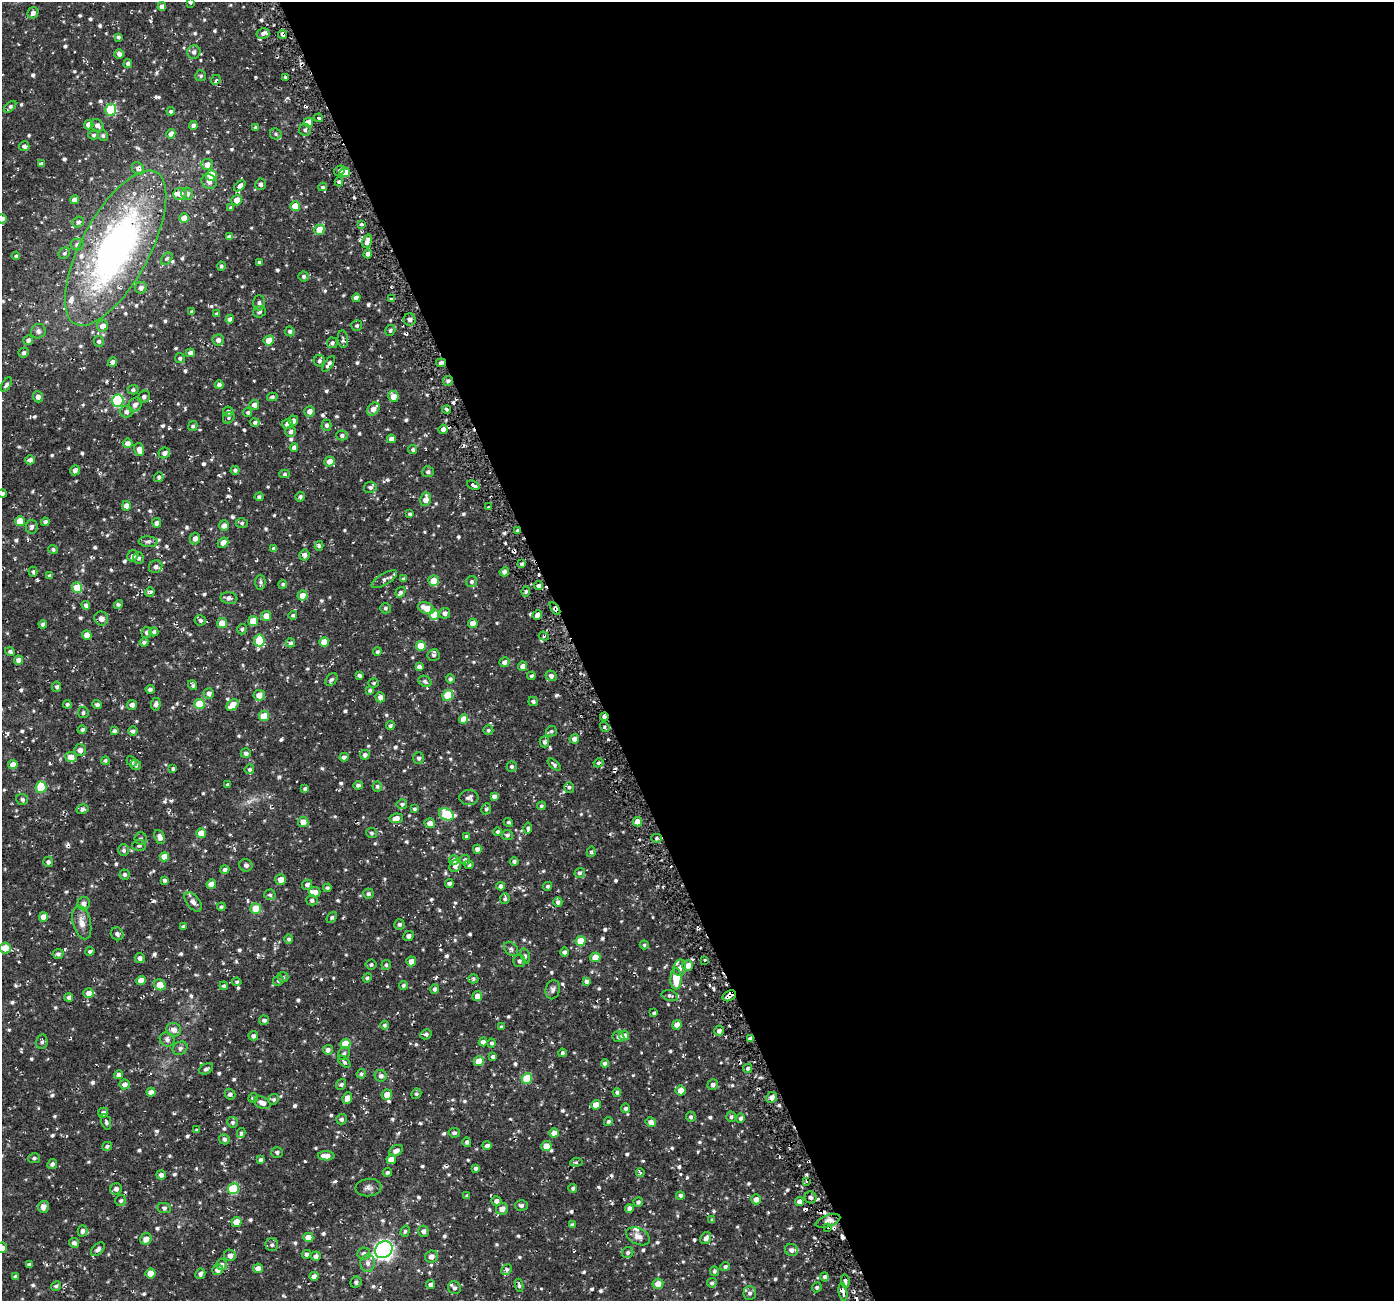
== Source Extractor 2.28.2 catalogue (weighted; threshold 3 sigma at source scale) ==
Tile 8 of 4 x 4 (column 4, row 2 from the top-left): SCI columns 4202-5593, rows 2691-3989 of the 5621 x 5436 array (HDU 1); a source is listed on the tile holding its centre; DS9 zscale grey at full resolution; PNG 1396 x 1303 px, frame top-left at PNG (2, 2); each listed source drawn as its Kron ellipse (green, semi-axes under 4 px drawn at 4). Shown black and unused: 59% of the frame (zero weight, under 2 of 3 exposures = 2% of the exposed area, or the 3 px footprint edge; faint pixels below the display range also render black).
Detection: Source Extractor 2.28.2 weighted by HDU 2 'WHT'; one run over the whole footprint, this tile lists its part. Background 0.0287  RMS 0.0075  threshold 0.034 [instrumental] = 3 sigma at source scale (4.5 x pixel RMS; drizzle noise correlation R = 1.50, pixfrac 1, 0.0396/0.0396 arcsec/px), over >= 5 px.
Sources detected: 825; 1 too faint to see at this stretch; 10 cosmic-ray / hot-pixel residue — neither listed nor drawn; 16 inside a brighter listed object's ellipse — not listed separately; of the other 798, all 500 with FLUX_AUTO >= 1.28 (the completeness limit of this list) listed and drawn (298 fainter detections not listed), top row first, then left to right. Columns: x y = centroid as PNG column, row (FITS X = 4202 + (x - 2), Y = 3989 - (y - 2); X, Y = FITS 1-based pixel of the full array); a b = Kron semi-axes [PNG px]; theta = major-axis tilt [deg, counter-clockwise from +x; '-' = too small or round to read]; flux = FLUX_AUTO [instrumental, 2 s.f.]
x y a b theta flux
190 2 4 3 - 1.4
162 6 4 4 - 3.8
33 13 6 5 - 2.8
263 33 6 5 - 2.2
282 34 5 3 - 2.1
118 37 4 3 - 1.5
194 52 7 6 - 2.8
119 54 4 4 - 2.7
128 63 4 4 - 2
201 76 5 5 - 1.3
286 77 4 3 - 2.2
216 80 5 3 - 1.5
10 107 7 4 42 1.5
111 110 5 5 - 42
171 111 4 4 - 1.7
319 118 4 3 - 2
308 122 5 4 - 11
89 125 5 4 - 5.9
97 125 7 5 -44 3
193 125 4 4 - 2.6
255 127 4 3 - 1.5
305 130 6 5 - 1.8
171 134 5 4 - 4.5
276 134 6 5 - 1.4
93 135 5 4 - 1.4
103 136 5 5 - 1.5
24 146 5 5 - 1.8
41 164 4 4 - 2.7
207 165 5 5 - 5.1
138 169 7 5 -51 2.6
340 170 6 4 34 2
345 172 5 5 - 13
211 175 5 5 - 17
209 182 8 7 - 3.6
339 182 4 4 - 1.3
260 184 6 5 - 2.2
240 186 6 4 41 3.7
323 187 4 3 - 1.3
180 194 7 6 - 6.9
187 194 6 6 - 2.4
75 200 4 4 - 4.2
237 200 5 5 - 7.1
295 206 5 5 - 16
231 208 4 4 - 1.3
184 218 5 4 - 7.9
2 219 4 4 - 2.4
78 222 6 5 - 1.7
361 224 3 3 - 1.9
319 230 5 5 - 13
229 237 4 4 - 2.1
367 241 7 5 75 4.4
77 245 6 6 - 2.3
116 248 86 34 62 270
64 253 6 5 - 1.5
368 254 4 4 - 3.2
16 256 4 4 - 1.4
167 259 7 5 48 1.4
259 262 3 3 - 1.4
221 266 4 4 - 1.4
304 276 5 5 - 1.9
141 288 6 5 - 2.9
356 298 4 4 - 3.6
391 299 3 3 - 2.5
259 303 7 6 - 2.2
192 312 4 3 - 1.7
259 312 6 5 - 2
217 314 4 4 - 1.5
230 319 4 4 - 3.2
410 320 6 6 - 2.5
103 326 6 5 - 5
357 326 5 5 - 1.4
390 330 6 5 - 1.5
38 331 8 7 - 2.5
290 331 5 4 - 1.7
343 339 9 5 -84 1.7
28 340 5 4 - 2.4
218 340 5 5 - 3.1
269 340 5 5 - 8.3
99 341 5 5 - 1.7
332 343 5 5 - 2
24 353 5 5 - 1.8
190 353 4 4 - 3.7
180 358 5 5 - 1.7
319 361 6 5 - 1.9
113 362 4 4 - 2.9
441 363 5 4 - 1.6
329 364 9 4 55 2.3
448 381 5 5 - 1.8
6 384 8 4 58 1.8
219 385 4 4 - 2.6
133 390 5 5 - 1.4
393 396 5 5 - 6.9
38 397 6 5 - 2.8
144 397 6 5 - 2.3
272 397 5 4 - 1.5
118 401 6 6 - 70
135 405 8 6 51 3.4
254 405 5 5 - 3.9
373 409 7 5 48 5.6
447 410 4 3 - 1.6
310 411 5 5 - 3.5
127 412 7 6 - 3.2
228 412 5 5 - 2.3
248 412 4 4 - 1.4
229 418 6 5 - 1.4
293 421 5 4 - 2.9
255 422 4 4 - 1.9
287 424 6 5 - 4.1
326 425 5 5 - 2.2
193 426 5 4 - 1.6
443 429 4 4 - 3.3
291 431 5 5 - 2.1
342 435 5 5 - 1.9
391 439 4 4 - 3.4
128 443 5 5 - 3.9
294 447 4 4 - 2.5
139 449 6 5 - 4.3
413 450 4 4 - 1.6
164 453 6 5 - 2.6
30 460 5 4 - 2.8
329 461 5 5 - 5.3
75 470 5 4 - 3.5
235 470 4 4 - 1.6
428 472 6 5 - 1.9
285 474 5 4 - 1.3
159 477 5 4 - 1.5
473 485 6 3 -25 2.4
370 487 6 5 - 2
2 493 4 4 - 1.9
259 497 4 4 - 1.7
300 497 5 4 - 1.8
426 499 7 5 82 5.7
126 506 5 4 - 5.5
488 506 3 2 - 1.4
410 514 3 3 - 1.4
20 521 5 5 - 14
45 522 4 4 - 2
157 523 5 4 - 2.5
242 523 6 5 - 1.5
224 526 5 5 - 3.8
32 527 7 6 - 2.2
517 531 4 4 - 1.5
195 538 6 5 - 4.1
148 542 9 5 -4 1.9
223 543 6 4 41 3.7
319 546 5 4 - 1.6
274 548 4 3 - 1.8
53 549 5 4 - 1.7
304 555 5 5 - 3.2
133 556 6 5 - 2.7
139 558 5 5 - 1.8
522 564 4 3 - 1.5
156 567 7 6 - 2.3
33 572 5 4 - 1.3
504 572 5 4 - 3.5
50 576 4 4 - 1.4
384 579 14 5 30 2.7
403 579 4 4 - 1.5
434 581 5 5 - 12
260 582 7 5 -89 1.7
472 582 6 5 - 1.8
283 584 4 4 - 1.3
538 585 4 4 - 2
77 588 5 5 - 16
526 591 5 4 - 1.4
150 592 5 4 - 1.6
401 592 5 4 - 1.5
302 595 5 5 - 6.9
229 598 8 6 -7 2.2
118 604 5 4 - 1.6
86 605 4 4 - 2.2
385 608 5 5 - 1.5
426 608 8 5 -23 9.5
555 608 7 3 -57 2.3
445 613 5 5 - 2.8
293 615 4 4 - 1.4
434 615 5 5 - 13
537 615 5 4 - 4.3
266 616 5 5 - 7.3
101 619 7 6 - 4.4
200 620 6 5 - 1.9
253 621 5 5 - 11
222 623 5 5 - 10
473 623 4 4 - 6.9
43 624 4 4 - 2.6
242 629 5 4 - 1.6
147 632 5 5 - 1.9
154 632 4 4 - 1.8
87 635 5 4 - 5.8
544 636 5 4 - 1.4
259 641 6 5 - 28
144 642 4 4 - 1.7
324 642 5 4 - 9
290 643 5 4 - 1.6
421 646 5 5 - 13
10 652 5 4 - 1.6
377 652 4 4 - 1.4
434 655 6 6 - 1.7
18 660 4 4 - 3.9
504 662 5 5 - 3.2
522 666 5 4 - 3.5
419 667 4 4 - 3.2
359 675 4 3 - 1.8
531 676 4 4 - 1.4
551 676 5 5 - 2.7
331 679 7 5 50 2
450 679 4 4 - 1.7
425 681 7 5 -32 1.9
374 683 5 4 - 1.3
193 685 5 3 - 1.4
57 687 5 4 - 1.7
150 689 4 4 - 2
370 690 4 4 - 1.6
209 693 5 5 - 3.1
259 695 6 5 - 6.2
448 695 5 5 - 21
380 697 5 4 - 3.7
533 701 5 4 - 1.5
67 704 4 4 - 1.4
156 704 6 5 - 2
199 704 5 5 - 22
97 705 5 4 - 2
132 705 5 5 - 3.2
233 705 7 4 40 11
83 713 5 5 - 1.6
264 716 5 5 - 15
604 717 4 3 - 2.5
464 719 5 4 - 8.5
390 726 4 4 - 1.4
605 727 5 3 - 4.5
82 730 4 4 - 1.7
488 730 5 5 - 1.4
114 731 4 3 - 2
133 731 5 4 - 2
551 731 5 5 - 1.4
574 739 5 4 - 2.8
544 742 5 5 - 1.7
80 750 6 6 - 3.5
246 753 5 5 - 2
365 755 5 5 - 2.5
71 757 6 5 - 7.1
344 757 4 4 - 2.3
419 758 6 5 - 2
105 760 4 4 - 1.3
132 761 6 4 -41 1.5
598 763 5 4 - 1.5
13 764 5 4 - 4.8
136 765 5 5 - 2.1
554 765 8 4 -42 1.7
512 766 5 5 - 1.4
173 769 4 4 - 1.3
249 769 5 4 - 1.7
228 785 4 3 - 1.4
358 785 5 4 - 2
377 786 5 5 - 1.3
41 787 6 5 - 25
569 787 5 5 - 1.4
305 789 3 3 - 1.5
494 796 4 4 - 2.8
469 798 9 7 0 2.9
22 799 6 5 - 1.8
402 804 5 5 - 1.5
541 806 4 4 - 1.3
82 809 6 4 15 1.9
414 809 4 4 - 1.4
486 809 6 5 - 1.6
446 814 7 5 -27 34
396 818 7 4 8 4.4
303 822 5 5 - 6.3
508 822 5 3 - 1.3
637 822 5 4 - 7.5
430 823 5 5 - 4.2
528 828 5 4 - 1.7
497 832 4 4 - 1.4
201 833 5 5 - 10
371 833 5 5 - 1.4
507 835 5 5 - 1.7
466 836 4 4 - 1.3
160 837 7 5 -66 3.1
656 838 5 4 - 1.5
141 839 6 6 - 1.7
139 845 6 5 - 1.7
477 849 4 4 - 3.5
124 850 6 5 - 1.7
591 852 5 4 - 1.4
164 857 4 4 - 8.1
454 860 5 5 - 2.8
465 860 5 5 - 2.1
514 861 4 4 - 1.5
48 862 5 5 - 2.1
246 865 6 6 - 2.4
469 865 4 4 - 1.5
455 866 6 5 - 2.9
225 870 4 4 - 2.2
580 873 5 4 - 1.7
125 874 5 5 - 1.6
164 880 4 4 - 1.8
281 880 5 5 - 5.5
449 883 4 3 - 1.8
211 884 5 4 - 5.2
307 885 5 5 - 2.7
501 886 4 4 - 2.8
548 886 4 4 - 1.5
327 888 4 4 - 1.5
315 892 5 5 - 4.4
368 894 5 5 - 1.7
270 895 6 5 - 1.5
505 898 5 4 - 1.6
312 900 6 5 - 1.7
193 902 11 6 -50 3.8
558 902 5 4 - 2
84 903 7 6 - 3.6
221 907 4 4 - 1.4
256 908 5 5 - 15
43 917 5 4 - 5.7
332 917 6 4 51 1.4
82 922 17 9 -75 6.6
399 924 5 5 - 1.8
183 926 4 4 - 1.3
117 934 7 6 - 1.9
409 936 5 5 - 2.3
289 939 5 4 - 1.6
581 941 5 5 - 17
644 945 4 4 - 1.3
5 948 6 5 - 9.5
511 949 8 6 -45 1.8
90 951 4 3 - 1.5
564 952 4 4 - 1.7
58 954 5 5 - 1.7
525 956 8 4 -74 1.5
595 957 5 4 - 11
140 958 5 5 - 2.3
705 960 3 3 - 1.3
411 961 5 5 - 5.8
519 961 6 6 - 1.9
371 965 5 5 - 1.5
386 965 5 4 - 1.5
688 966 5 5 - 6.4
680 968 8 6 79 3.1
283 977 5 5 - 1.3
367 978 5 4 - 1.5
473 979 5 4 - 1.3
676 979 11 5 89 19
141 980 5 4 - 6.5
278 981 5 5 - 1.4
586 981 4 4 - 2.2
237 982 4 4 - 1.3
160 985 6 5 - 10
403 985 4 4 - 1.4
224 986 4 4 - 1.3
435 989 4 4 - 2.1
553 990 10 7 77 2.5
89 993 5 5 - 5.1
477 996 5 5 - 5
670 996 8 5 -15 1.7
729 996 7 5 28 6.7
69 997 4 4 - 2
654 1013 4 3 - 1.5
264 1020 5 4 - 1.9
385 1025 4 4 - 1.5
677 1025 5 4 - 5.9
501 1027 4 3 - 1.4
174 1030 7 6 - 4.2
719 1031 5 5 - 2.6
426 1034 6 5 - 2.1
253 1036 5 4 - 2
624 1036 5 5 - 4.6
618 1037 6 5 - 2.1
167 1039 8 6 -35 2.7
750 1039 4 4 - 3.3
42 1042 7 5 82 1.6
483 1042 4 4 - 2.6
492 1043 4 4 - 1.3
345 1044 5 5 - 16
180 1048 8 6 32 2.2
328 1050 5 5 - 2.5
562 1053 4 4 - 1.3
344 1054 7 5 54 1.7
493 1056 4 4 - 1.8
479 1061 5 5 - 11
344 1062 7 4 -45 1.5
605 1063 4 4 - 2.8
748 1068 5 4 - 1.4
206 1069 7 5 28 1.8
361 1074 5 4 - 1.4
118 1075 4 4 - 3
381 1076 6 6 - 2.5
527 1078 5 5 - 28
125 1084 5 5 - 3.5
341 1084 6 4 53 1.3
713 1085 5 5 - 2.3
681 1090 5 5 - 6.3
151 1092 4 4 - 4.6
617 1092 4 4 - 1.6
230 1094 5 5 - 1.9
416 1094 5 5 - 1.4
387 1095 5 5 - 7
772 1097 5 5 - 4.2
253 1098 5 4 - 1.6
347 1098 6 4 67 5.9
274 1099 5 5 - 1.5
262 1103 9 5 -22 4.3
596 1105 5 4 - 8.1
626 1108 5 5 - 1.6
103 1113 5 4 - 2.2
691 1117 5 4 - 1.7
731 1117 5 4 - 1.6
741 1118 5 4 - 2.1
341 1119 5 5 - 1.7
608 1121 4 4 - 1.4
106 1122 8 4 -70 1.8
233 1122 5 5 - 1.6
651 1122 5 5 - 3.4
197 1130 4 4 - 1.4
241 1133 5 4 - 1.6
454 1133 6 4 -12 1.7
554 1133 4 4 - 7
224 1139 5 5 - 1.9
467 1142 5 4 - 1.4
487 1145 4 4 - 2.9
107 1146 5 4 - 1.6
546 1146 5 5 - 8.2
396 1151 7 5 29 3.2
277 1152 6 5 - 1.4
326 1156 8 4 -1 5.8
34 1158 6 5 - 1.5
391 1159 5 4 - 7.5
261 1160 4 4 - 1.6
576 1162 6 4 7 1.5
52 1164 5 4 - 1.8
475 1168 4 4 - 1.6
387 1172 4 4 - 1.4
640 1173 4 4 - 1.7
161 1175 5 4 - 2.6
806 1181 3 3 - 1.3
368 1188 13 8 7 3.2
573 1188 4 4 - 1.5
116 1189 6 5 - 2.6
233 1189 5 5 - 39
680 1195 4 4 - 2.1
467 1196 4 3 - 1.3
810 1197 6 6 - 2.8
756 1199 5 4 - 4.2
121 1201 5 5 - 1.4
496 1201 5 4 - 2.8
799 1201 4 4 - 4.7
638 1202 5 4 - 1.8
521 1205 6 5 - 2.1
43 1207 6 5 - 4.6
164 1208 7 5 -9 1.6
502 1209 6 5 - 4.7
629 1209 4 4 - 2.2
712 1220 4 4 - 1.3
828 1221 13 6 19 3.7
236 1222 5 5 - 8.6
572 1225 4 4 - 1.6
828 1227 3 2 - 1.3
82 1231 6 5 - 2.1
405 1231 6 4 72 1.3
423 1231 5 5 - 2.3
638 1236 12 8 -27 4.4
308 1237 5 4 - 9.4
706 1238 6 5 - 3.1
146 1239 6 5 - 5.4
74 1243 5 4 - 2
272 1245 6 6 - 1.9
2 1248 5 5 - 3.7
98 1249 8 5 43 2.4
384 1250 9 8 - 280
791 1250 6 6 - 2.6
364 1253 6 6 - 2.4
628 1253 6 5 - 1.8
306 1254 4 4 - 1.9
230 1255 6 5 - 3.3
316 1256 5 4 - 2.7
431 1257 6 6 - 4.4
368 1263 9 7 -88 3.3
29 1264 4 3 - 1.8
222 1265 5 5 - 3.1
725 1266 5 4 - 1.7
258 1268 5 4 - 4.9
218 1270 6 5 - 3.4
507 1270 6 4 46 1.6
714 1271 5 4 - 1.4
151 1273 5 5 - 10
200 1274 5 5 - 2.2
15 1276 4 3 - 1.6
314 1276 4 4 - 3.7
825 1277 5 4 - 2
845 1281 7 3 -85 1.9
356 1282 6 5 - 2
712 1283 5 4 - 1.9
431 1284 5 4 - 3.3
658 1284 5 5 - 5.9
519 1285 7 4 -82 1.6
56 1286 5 4 - 1.3
817 1287 5 4 - 1.3
454 1288 6 6 - 2.1
843 1292 9 4 -81 4.4
750 1293 7 6 - 2.1
Overlapping masked pixels (flux is a lower limit): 9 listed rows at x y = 282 34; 345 172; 441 363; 517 531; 555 608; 604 717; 729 996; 750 1039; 843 1292
Isophote crosses this tile's border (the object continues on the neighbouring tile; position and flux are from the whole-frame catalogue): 5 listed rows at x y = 190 2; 2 219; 2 493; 5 948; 2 1248